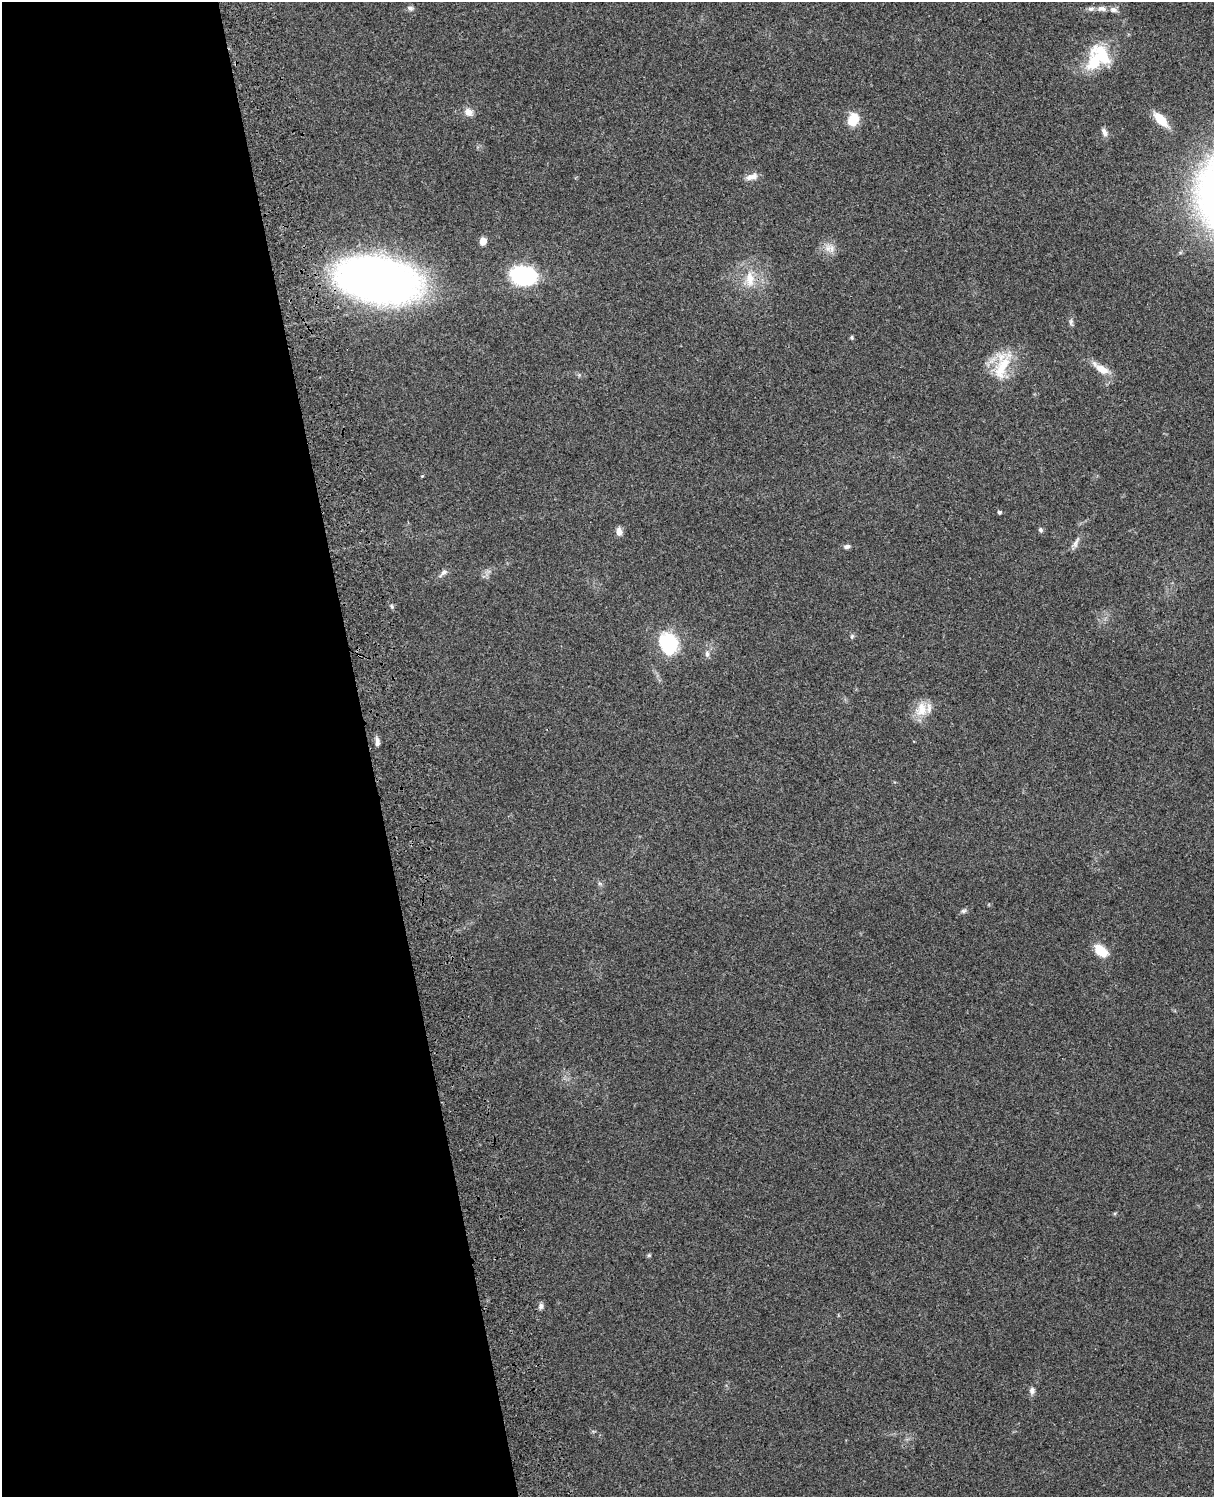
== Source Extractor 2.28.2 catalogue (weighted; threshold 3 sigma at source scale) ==
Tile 5 of 4 x 3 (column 1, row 2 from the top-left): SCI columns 119-1330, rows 1661-3155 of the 5088 x 4928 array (HDU 1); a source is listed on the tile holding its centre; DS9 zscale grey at full resolution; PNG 1216 x 1499 px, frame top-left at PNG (2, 2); no overlay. Shown black and unused: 30% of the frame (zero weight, under 3 of 4 exposures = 6% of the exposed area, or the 3 px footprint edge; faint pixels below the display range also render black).
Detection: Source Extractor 2.28.2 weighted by HDU 2 'WHT'; one run over the whole footprint, this tile lists its part. Background 0.24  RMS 0.0087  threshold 0.0389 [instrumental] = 3 sigma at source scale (4.5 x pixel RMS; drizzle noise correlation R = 1.50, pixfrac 1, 0.05/0.05 arcsec/px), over >= 5 px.
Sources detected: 38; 1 inside a brighter object's white glare — not listed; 3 inside a brighter listed object's ellipse — not listed separately; the other 34 listed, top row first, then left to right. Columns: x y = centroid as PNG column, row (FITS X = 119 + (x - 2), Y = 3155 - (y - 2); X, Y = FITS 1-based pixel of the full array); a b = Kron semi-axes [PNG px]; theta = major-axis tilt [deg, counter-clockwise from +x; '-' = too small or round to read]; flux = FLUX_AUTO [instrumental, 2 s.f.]
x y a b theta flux
410 8 9 6 -27 2.4
1101 9 12 7 -3 4.2
1095 61 29 19 71 38
469 112 11 9 -28 6.2
853 120 15 11 66 17
1161 120 17 8 -46 20
1104 132 11 6 -66 3.5
752 177 16 8 17 6.1
483 241 5 5 - 16
828 248 12 9 71 6.7
523 275 17 12 -7 120
379 279 52 28 -11 710
750 279 24 12 -86 17
1071 322 11 5 -79 2.3
852 337 6 4 -90 1.1
1002 367 46 16 66 30
1101 369 25 10 -33 12
422 476 4 3 - 0.75
999 512 4 4 - 1.9
1040 530 6 5 - 1.9
619 532 11 7 -87 4.3
1076 543 17 6 69 3.8
847 546 8 5 13 2.3
443 572 13 6 41 3.5
852 636 7 5 87 1.6
667 642 25 18 -21 48
707 654 9 6 -82 3
921 709 22 16 80 15
377 742 12 5 -88 3.8
963 911 8 5 15 2
1101 951 13 8 -38 22
649 1255 6 4 44 1.1
541 1306 8 6 80 2.7
1032 1390 9 7 88 3.5
Overlapping masked pixels (flux is a lower limit): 1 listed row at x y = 379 279
Unlisted compact peaks at least as high as the median listed source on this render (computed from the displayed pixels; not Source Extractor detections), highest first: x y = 392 607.